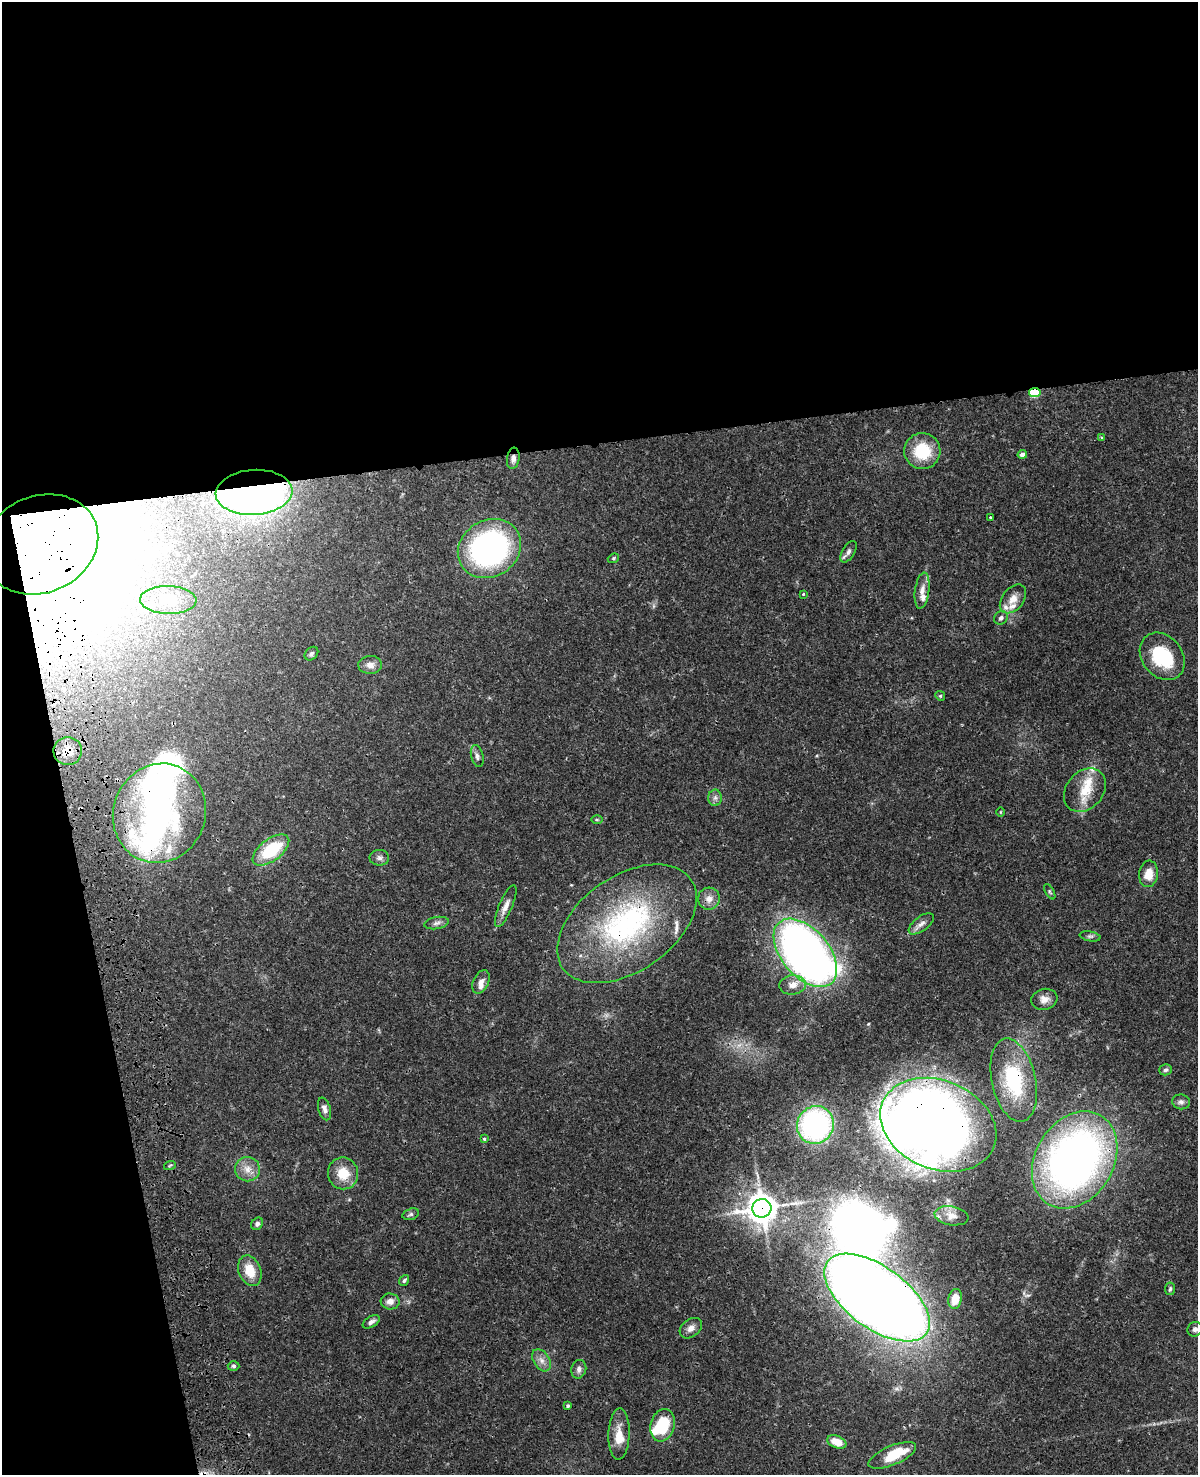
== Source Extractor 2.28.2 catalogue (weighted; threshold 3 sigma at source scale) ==
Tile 1 of 4 x 3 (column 1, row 1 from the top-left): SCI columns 119-1314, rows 3222-4694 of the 5019 x 4863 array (HDU 1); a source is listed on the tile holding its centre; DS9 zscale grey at full resolution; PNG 1200 x 1477 px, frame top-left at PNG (2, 2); each listed source drawn as its Kron ellipse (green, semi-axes under 4 px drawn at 4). Shown black and unused: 36% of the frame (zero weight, under 3 of 4 exposures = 6% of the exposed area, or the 3 px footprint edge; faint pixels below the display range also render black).
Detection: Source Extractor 2.28.2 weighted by HDU 2 'WHT'; one run over the whole footprint, this tile lists its part. Background 0.0238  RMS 0.0024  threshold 0.011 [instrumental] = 3 sigma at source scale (4.5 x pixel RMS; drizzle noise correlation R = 1.50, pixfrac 1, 0.05/0.05 arcsec/px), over >= 5 px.
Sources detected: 93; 9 inside a brighter object's white glare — neither listed nor drawn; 11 inside a brighter listed object's ellipse — not listed separately; the other 73 listed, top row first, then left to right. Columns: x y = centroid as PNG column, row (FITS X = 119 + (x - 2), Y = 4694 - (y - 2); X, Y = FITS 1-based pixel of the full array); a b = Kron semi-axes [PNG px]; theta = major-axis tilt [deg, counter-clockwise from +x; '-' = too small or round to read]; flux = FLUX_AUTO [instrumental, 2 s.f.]
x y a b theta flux
1035 392 6 4 9 16
1102 438 4 4 - 0.32
922 451 18 18 - 9
1022 454 5 4 - 1.1
513 458 11 6 82 1.1
254 492 38 22 4 140
990 517 3 2 - 0.27
40 544 59 48 22 770
489 549 33 28 32 62
848 552 12 6 60 0.95
613 558 6 4 21 0.32
922 591 18 7 82 1.8
803 594 3 3 - 0.23
1013 599 16 10 51 2.5
168 600 28 14 -2 4.8
1001 618 7 6 - 0.68
311 654 8 6 45 0.55
1162 656 26 20 -52 14
370 665 12 9 3 1.5
940 696 5 4 - 0.31
68 751 14 14 - 3.2
477 756 11 6 -76 0.83
1085 790 24 18 49 5.9
715 798 8 6 90 0.87
1000 812 5 3 - 0.21
159 813 50 46 68 51
597 820 5 3 - 0.27
271 850 21 11 37 12
379 858 10 8 0 0.86
1148 874 13 9 83 3.1
1050 892 8 3 -60 0.34
709 899 11 11 - 1.9
506 906 22 6 67 1.9
436 923 12 6 10 0.93
627 924 78 47 35 48
921 924 15 7 38 1.3
1090 936 10 5 -11 0.59
805 953 40 23 -49 170
481 982 12 7 65 1.3
793 985 13 9 5 2.2
1044 999 13 10 15 1.8
1166 1070 6 5 - 0.53
1014 1080 42 22 -78 15
1181 1102 9 7 -9 0.87
325 1109 11 6 -75 1
815 1125 19 18 - 48
938 1125 60 44 -22 290
484 1139 4 3 - 0.37
1075 1160 51 39 59 130
170 1165 6 3 20 0.31
247 1169 12 12 - 2.4
343 1173 16 15 - 5
762 1208 9 9 - 360
411 1214 8 5 17 0.56
951 1216 17 9 -10 1.9
257 1224 6 5 - 0.66
250 1271 16 11 -68 4.8
404 1280 6 4 53 0.44
1170 1289 6 5 - 0.41
877 1298 61 30 -36 570
955 1299 10 6 79 3.8
390 1301 9 8 - 1.6
371 1322 9 5 31 0.85
691 1328 12 8 38 1.4
1195 1329 8 7 - 0.84
541 1360 12 8 -58 1.5
233 1366 6 4 -2 0.44
579 1369 9 7 75 0.99
568 1406 3 3 - 0.39
662 1425 16 12 73 11
619 1434 25 10 88 3.5
837 1442 10 6 -23 3.7
892 1455 25 9 23 7.1
Overlapping masked pixels (flux is a lower limit): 12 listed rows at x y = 1035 392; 513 458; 254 492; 40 544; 68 751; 159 813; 627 924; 1014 1080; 938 1125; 1075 1160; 762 1208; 877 1298